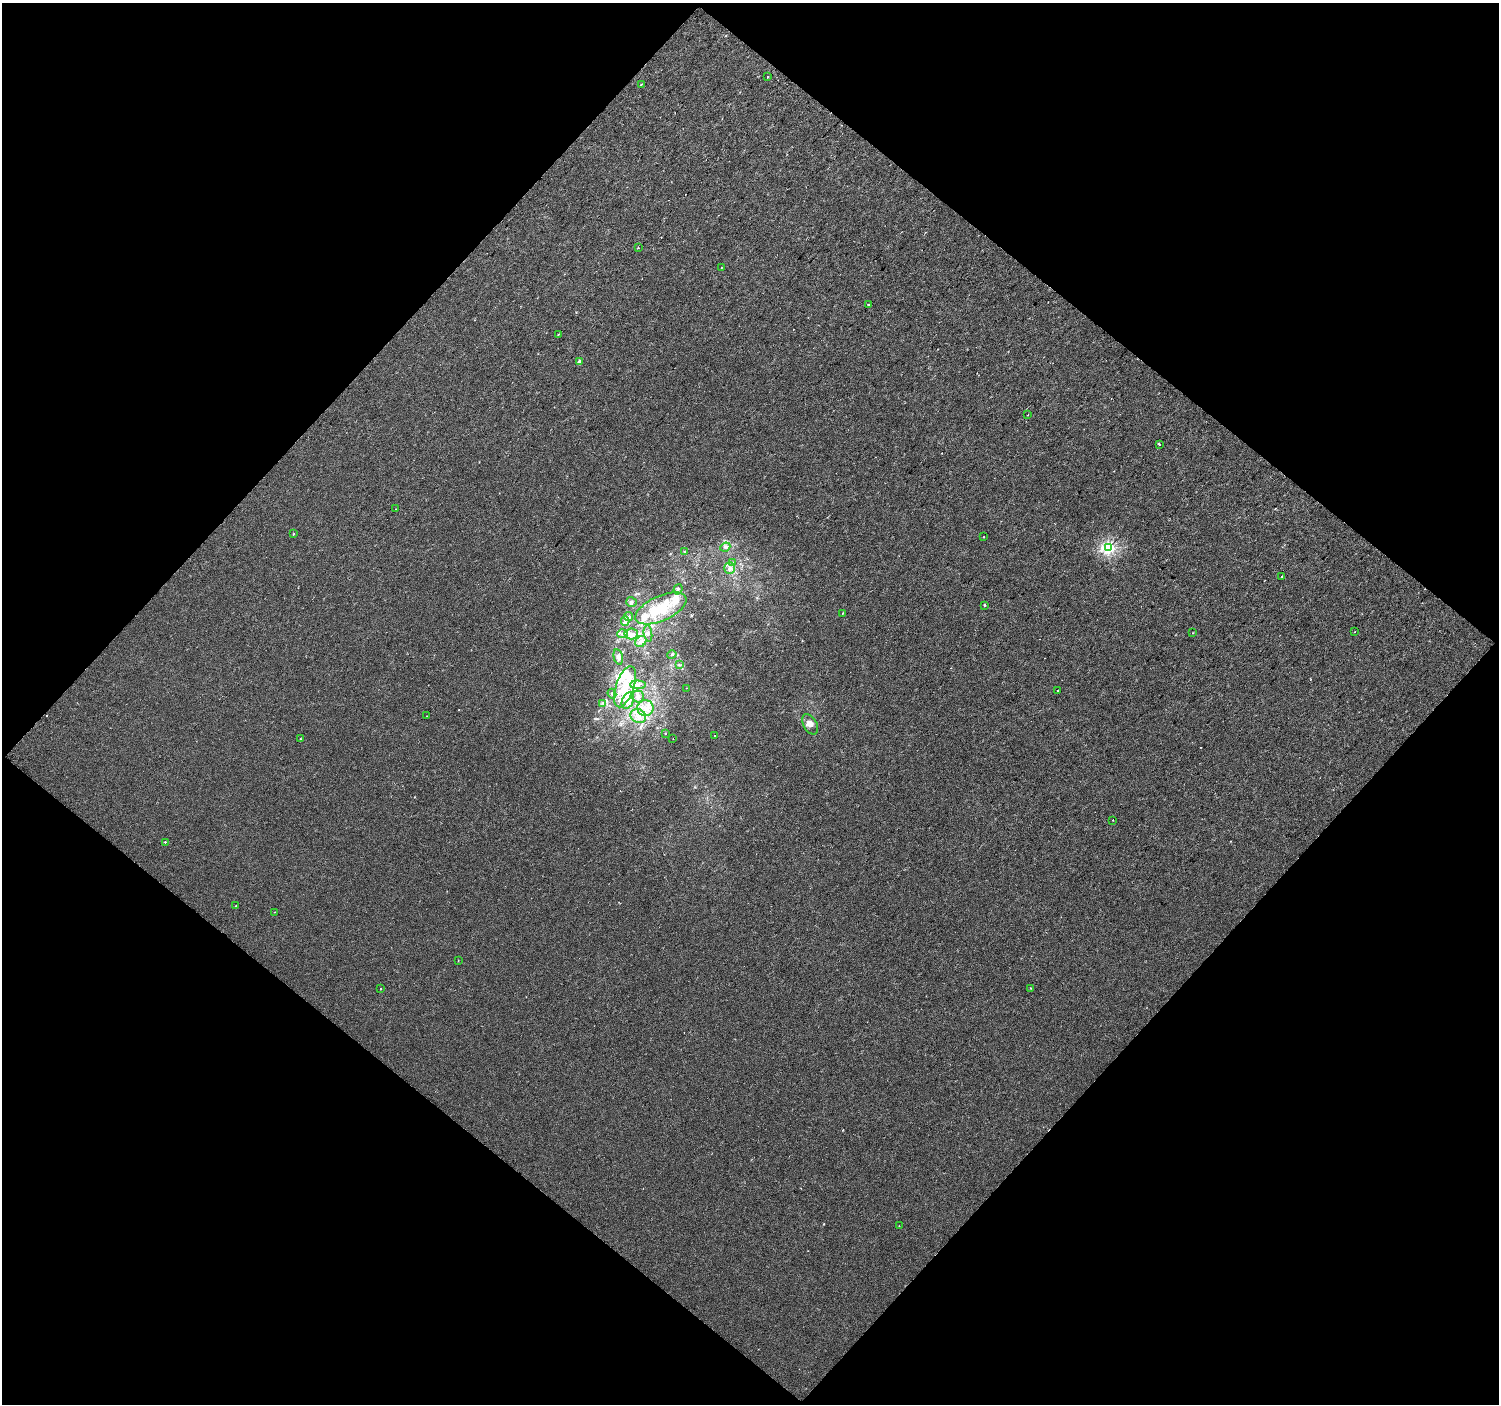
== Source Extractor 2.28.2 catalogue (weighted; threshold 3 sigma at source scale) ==
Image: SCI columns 1-2994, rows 91-2893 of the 2994 x 3002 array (HDU 1 of 3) = the unmasked area's bounding box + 8 px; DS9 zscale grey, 2 x 2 block average (1 PNG px = mean of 2 x 2 image px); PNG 1501 x 1406 px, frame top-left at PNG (2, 3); each listed source drawn as its Kron ellipse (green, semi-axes under 4 px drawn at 4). Shown black and unused: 50% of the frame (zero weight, under 2 of 3 exposures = <1% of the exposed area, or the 3 px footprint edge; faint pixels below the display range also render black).
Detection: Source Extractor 2.28.2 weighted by HDU 2 'WHT'. Background 9.51e-05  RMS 0.0041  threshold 0.0186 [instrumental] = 3 sigma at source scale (4.5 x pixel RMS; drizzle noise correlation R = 1.50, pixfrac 1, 0.0396/0.0396 arcsec/px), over >= 5 px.
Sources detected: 80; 6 cosmic-ray / hot-pixel residue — neither listed nor drawn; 16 inside a brighter listed object's ellipse — not listed separately; the other 58 listed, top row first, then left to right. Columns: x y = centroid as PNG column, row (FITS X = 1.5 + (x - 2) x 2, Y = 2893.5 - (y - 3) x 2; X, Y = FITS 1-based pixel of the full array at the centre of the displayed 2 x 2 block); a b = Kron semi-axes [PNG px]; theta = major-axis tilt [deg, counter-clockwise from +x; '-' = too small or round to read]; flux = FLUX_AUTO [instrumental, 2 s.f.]
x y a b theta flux
768 77 2 2 - 0.84
641 85 2 2 - 0.59
639 248 2 2 - 0.67
721 268 3 2 - 0.41
868 305 2 2 - 2.3
558 334 2 2 - 0.59
579 362 2 2 - 10
1028 415 2 2 - 0.7
1159 444 2 2 - 23
396 509 2 2 - 0.5
293 534 3 2 - 0.62
983 537 2 2 - 1.6
725 547 5 3 - 1.8
1108 548 3 3 - 160
684 552 3 2 - 0.71
733 562 4 2 - 0.92
730 568 6 5 - 3.6
1281 576 2 2 - 0.57
678 589 5 3 - 1.6
631 602 5 5 - 2.5
985 605 2 2 - 2.6
661 608 27 12 24 37
842 613 2 2 - 0.72
629 616 4 4 - 1.9
625 621 4 3 - 1.9
1355 632 2 2 - 0.4
648 633 8 4 -82 2.9
1193 633 2 2 - 0.59
622 634 5 3 - 2.2
631 634 7 5 6 5.4
641 642 6 5 - 3.5
672 655 5 3 - 1.4
618 657 8 4 -77 3.6
679 665 3 2 - 0.87
638 685 7 4 -3 3.2
625 687 21 9 71 22
686 688 2 2 - 0.44
1058 691 2 2 - 1.7
612 694 5 3 - 1
638 697 6 5 - 3.8
628 701 8 5 66 11
603 703 3 3 - 1.3
645 708 8 8 - 9.1
427 716 2 2 - 0.51
638 716 8 6 -30 7.8
810 724 11 6 -60 6.5
665 733 3 2 - 0.5
715 736 2 2 - 0.48
673 738 2 2 - 0.43
300 739 2 2 - 0.4
1113 820 2 2 - 0.77
165 842 2 2 - 0.9
236 906 3 2 - 0.66
275 912 2 2 - 0.4
458 961 2 2 - 0.49
1030 988 2 2 - 0.45
381 989 2 2 - 0.66
899 1226 2 2 - 0.35
Diffuse or blended objects may show on this block-average render without a row.